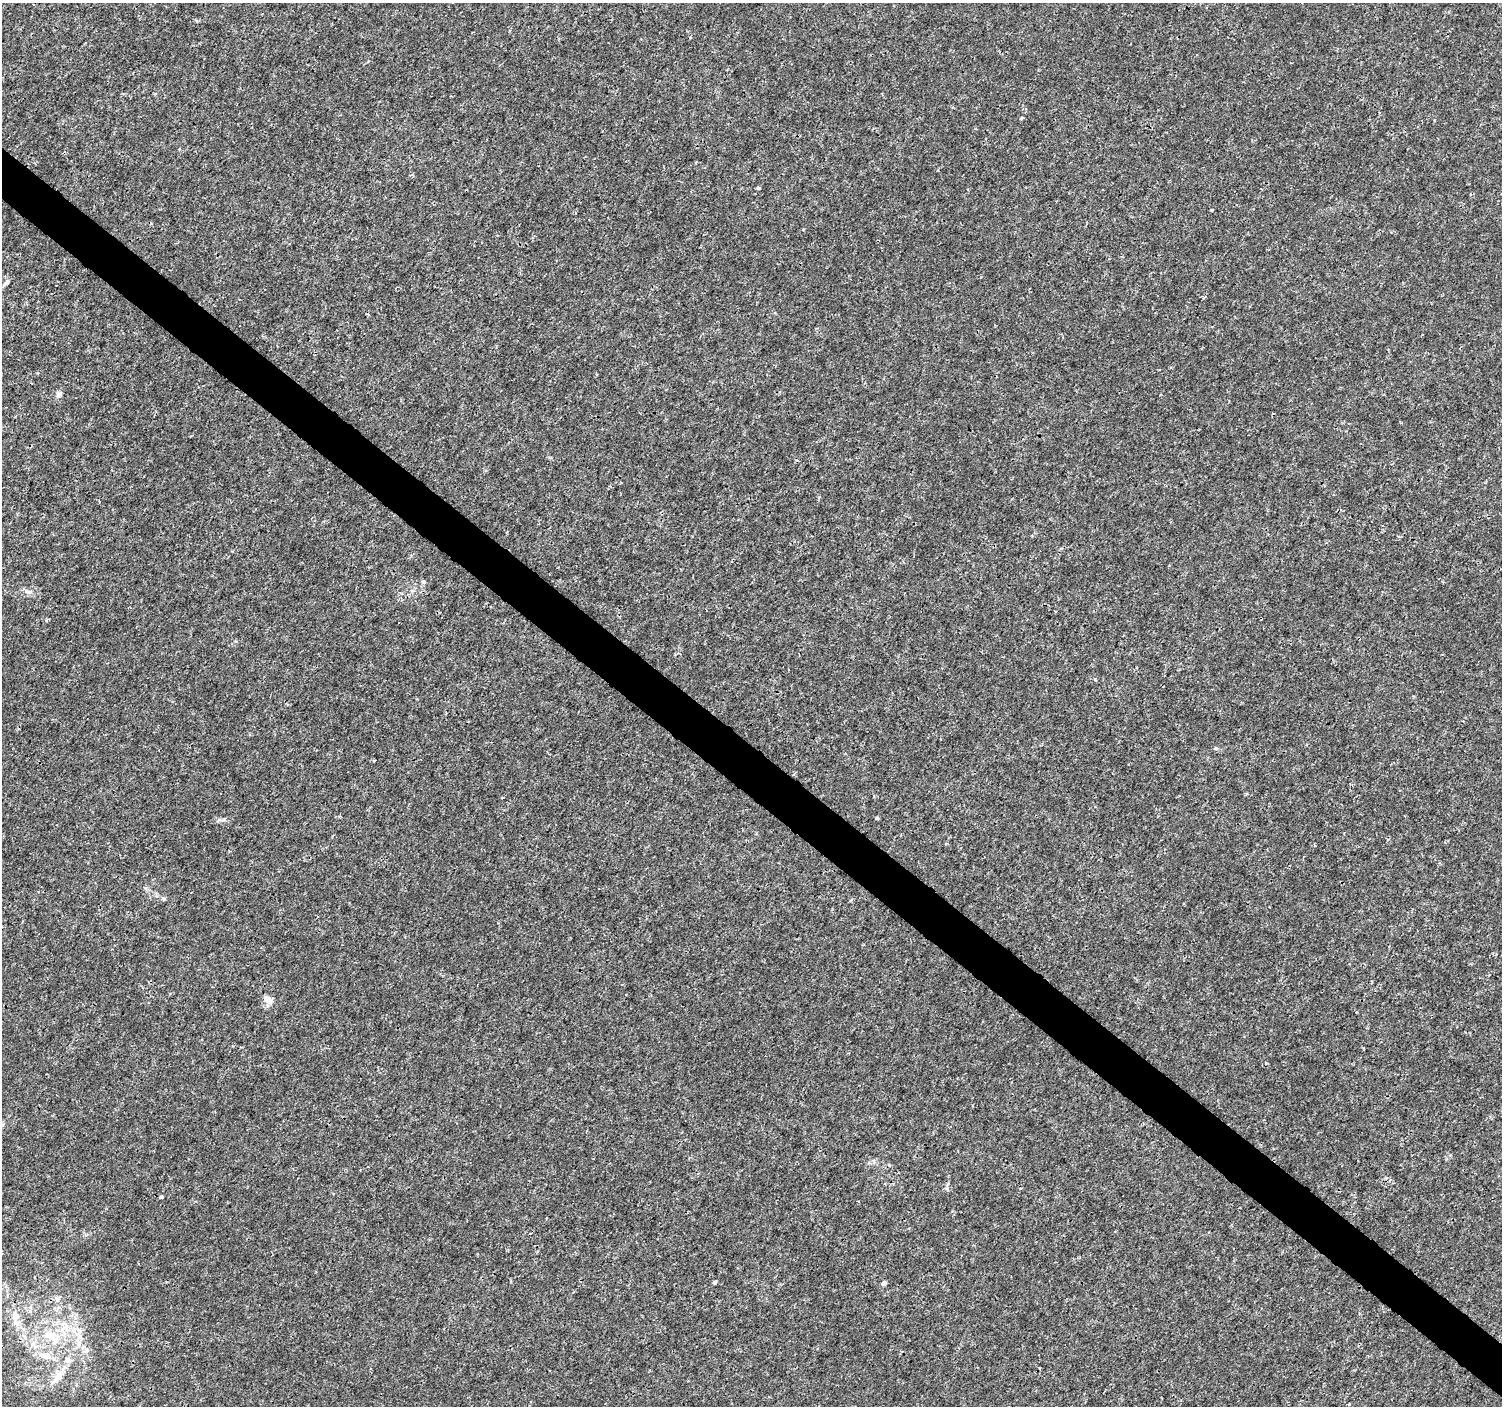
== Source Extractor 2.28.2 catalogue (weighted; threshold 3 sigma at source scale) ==
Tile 6 of 4 x 4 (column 2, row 2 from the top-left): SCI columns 1501-3000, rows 2981-4384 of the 6008 x 6026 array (HDU 1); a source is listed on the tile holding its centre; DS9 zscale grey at full resolution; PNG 1504 x 1408 px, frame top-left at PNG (2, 3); no overlay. Shown black and unused: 4% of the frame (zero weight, under 3 of 4 exposures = <1% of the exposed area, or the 3 px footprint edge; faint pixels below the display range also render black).
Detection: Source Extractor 2.28.2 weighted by HDU 2 'WHT'; one run over the whole footprint, this tile lists its part. Background 9.38e-04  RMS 9.4e-04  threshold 0.00421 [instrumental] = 3 sigma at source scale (4.5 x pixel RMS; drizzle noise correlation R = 1.50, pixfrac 1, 0.0396/0.0396 arcsec/px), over >= 5 px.
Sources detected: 24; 1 cosmic-ray / hot-pixel residue — not listed; the other 23 listed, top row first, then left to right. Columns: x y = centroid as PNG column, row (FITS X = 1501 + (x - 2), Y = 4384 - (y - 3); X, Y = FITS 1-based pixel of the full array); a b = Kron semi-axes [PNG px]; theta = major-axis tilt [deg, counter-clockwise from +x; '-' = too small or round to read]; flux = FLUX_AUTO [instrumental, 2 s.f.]
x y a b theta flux
1021 118 5 3 - 0.12
758 188 5 4 - 0.12
1212 210 4 3 - 0.069
7 282 8 6 57 0.26
58 394 8 6 46 0.27
423 582 5 4 - 0.3
28 592 11 4 -1 0.29
1216 748 6 5 - 0.13
877 818 4 3 - 0.16
164 899 7 3 -19 0.16
269 1000 13 8 -34 0.68
161 1197 5 3 - 0.15
714 1282 4 3 - 0.19
884 1283 4 4 - 0.53
57 1298 8 6 -41 0.29
15 1316 13 10 -90 0.94
80 1330 10 5 90 0.4
49 1335 15 12 -14 1.5
33 1344 7 6 - 0.36
86 1350 7 7 - 0.32
47 1356 11 10 - 0.77
68 1360 9 8 - 0.46
57 1377 19 10 57 1.2
Unlisted compact peaks at least as high as the median listed source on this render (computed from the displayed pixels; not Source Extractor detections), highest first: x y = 224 819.